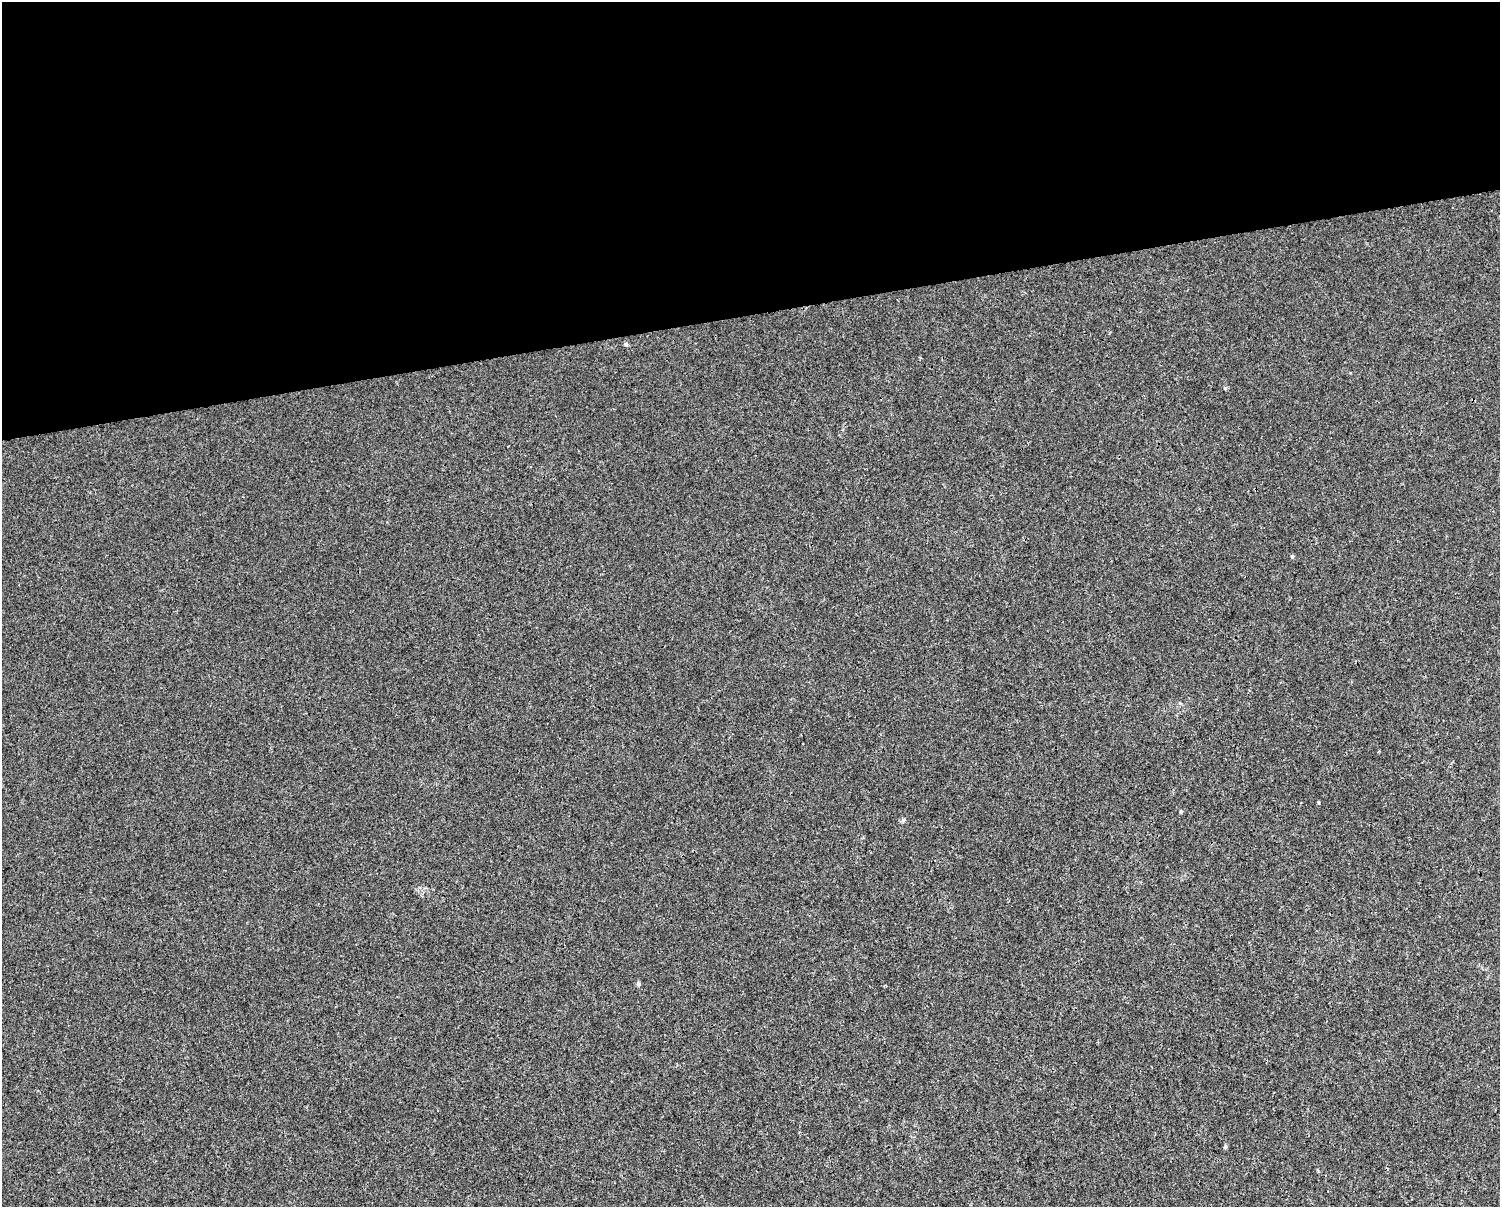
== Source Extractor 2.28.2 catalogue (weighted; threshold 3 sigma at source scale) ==
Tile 2 of 3 x 4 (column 2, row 1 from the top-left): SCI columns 1524-3021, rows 3615-4819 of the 4589 x 4819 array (HDU 1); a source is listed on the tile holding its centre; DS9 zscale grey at full resolution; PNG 1502 x 1209 px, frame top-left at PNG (2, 2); no overlay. Shown black and unused: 26% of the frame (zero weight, under 3 of 4 exposures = <1% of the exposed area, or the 3 px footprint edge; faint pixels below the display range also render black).
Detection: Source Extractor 2.28.2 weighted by HDU 2 'WHT'; one run over the whole footprint, this tile lists its part. Background 0.00145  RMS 0.002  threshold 0.00914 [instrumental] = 3 sigma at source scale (4.5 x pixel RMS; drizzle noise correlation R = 1.50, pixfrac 1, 0.0396/0.0396 arcsec/px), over >= 5 px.
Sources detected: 8; all 8 listed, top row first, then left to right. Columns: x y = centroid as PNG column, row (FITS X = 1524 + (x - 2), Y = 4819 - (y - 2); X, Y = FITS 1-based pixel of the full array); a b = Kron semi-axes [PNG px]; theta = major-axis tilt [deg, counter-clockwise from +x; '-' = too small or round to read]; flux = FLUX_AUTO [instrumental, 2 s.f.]
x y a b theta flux
626 344 5 5 - 0.45
1225 388 5 5 - 0.28
1292 556 4 4 - 0.31
1318 802 3 3 - 0.18
1181 812 4 3 - 0.23
903 820 6 5 - 0.4
638 984 6 5 - 0.32
1225 1147 5 4 - 0.36